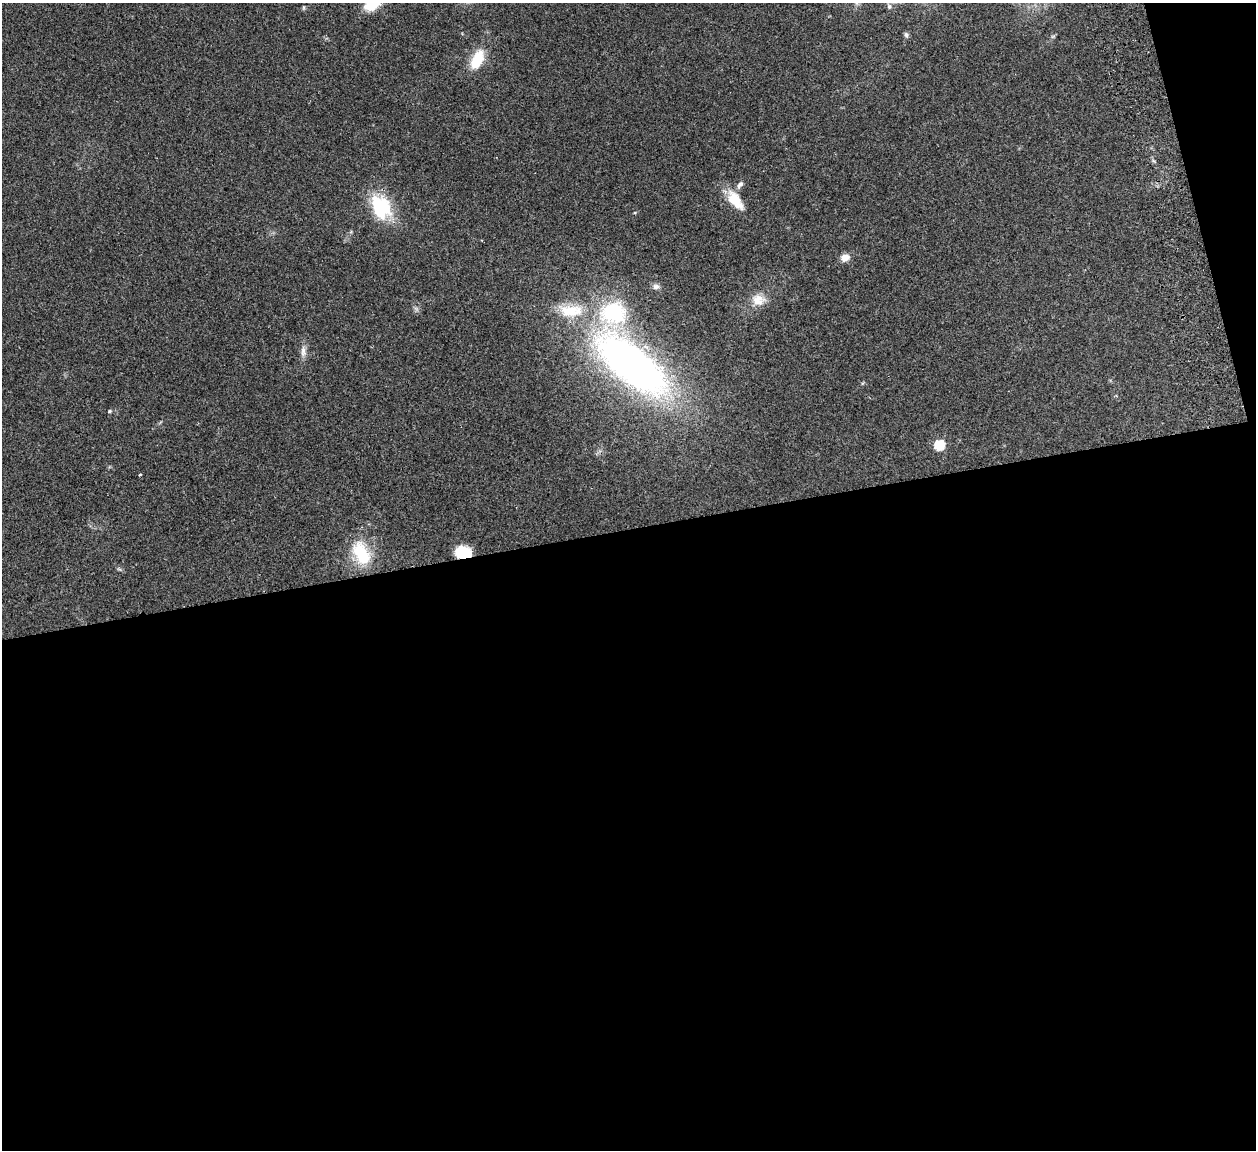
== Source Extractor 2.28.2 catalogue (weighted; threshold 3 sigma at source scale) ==
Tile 16 of 4 x 4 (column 4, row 4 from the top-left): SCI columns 3820-5073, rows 163-1310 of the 5132 x 5030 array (HDU 1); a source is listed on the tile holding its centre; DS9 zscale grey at full resolution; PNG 1258 x 1152 px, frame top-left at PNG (2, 3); no overlay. Shown black and unused: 56% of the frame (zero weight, under 2 of 3 exposures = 3% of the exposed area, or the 3 px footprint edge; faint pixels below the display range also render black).
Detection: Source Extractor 2.28.2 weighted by HDU 2 'WHT'; one run over the whole footprint, this tile lists its part. Background 0.176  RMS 0.011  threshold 0.0488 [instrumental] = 3 sigma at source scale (4.5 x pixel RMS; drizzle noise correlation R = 1.50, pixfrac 1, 0.05/0.05 arcsec/px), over >= 5 px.
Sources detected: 20; all 20 listed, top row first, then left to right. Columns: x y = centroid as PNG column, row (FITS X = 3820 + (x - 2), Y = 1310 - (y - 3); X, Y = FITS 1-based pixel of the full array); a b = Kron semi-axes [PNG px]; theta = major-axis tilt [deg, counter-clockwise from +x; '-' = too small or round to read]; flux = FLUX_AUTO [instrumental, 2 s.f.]
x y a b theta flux
372 3 16 10 33 37
889 6 8 6 -90 3.3
304 7 6 4 72 1.4
906 35 7 5 -74 2.3
477 59 24 12 63 28
740 185 10 6 46 4
735 200 26 12 -55 25
381 207 30 21 -63 57
845 257 9 7 23 9.1
656 286 9 7 3 3.8
758 300 18 15 -10 15
571 311 36 16 2 37
613 313 33 27 2 88
303 351 16 6 90 6
631 364 64 27 -39 620
109 411 5 4 - 1.3
939 445 6 5 - 69
140 475 3 3 - 1.5
464 552 14 10 -8 39
361 553 34 20 -63 45
Overlapping masked pixels (flux is a lower limit): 1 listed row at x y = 464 552
Isophote crosses this tile's border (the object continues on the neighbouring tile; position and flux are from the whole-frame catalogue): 2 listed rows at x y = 372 3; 889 6